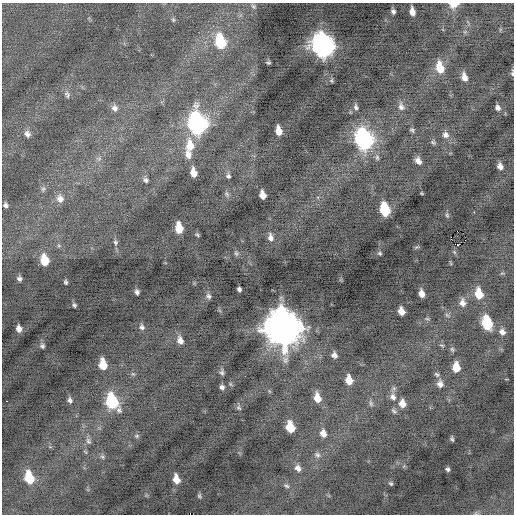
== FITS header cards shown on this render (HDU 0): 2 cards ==
NAXIS1  =                  512 / Axis length
NAXIS2  =                  512 / Axis length

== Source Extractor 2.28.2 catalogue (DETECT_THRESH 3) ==
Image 512 x 512 px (HDU 0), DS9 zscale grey, 1 PNG px = 1 image px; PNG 516 x 516 px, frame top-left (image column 1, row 512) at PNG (2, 3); no overlay
Background -0.272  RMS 0.74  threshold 2.22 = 3 sigma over >= 5 px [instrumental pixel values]
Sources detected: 109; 1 with non-positive FLUX_AUTO (blend fragments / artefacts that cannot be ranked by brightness) is not listed; the other 108 listed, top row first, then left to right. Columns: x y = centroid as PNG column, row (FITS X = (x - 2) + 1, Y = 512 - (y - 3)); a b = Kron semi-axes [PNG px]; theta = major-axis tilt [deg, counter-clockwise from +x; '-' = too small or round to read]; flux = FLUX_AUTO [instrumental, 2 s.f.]
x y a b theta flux
454 4 9 6 11 480
253 6 9 6 -51 130
393 11 5 4 - 120
412 12 8 5 -80 330
173 20 7 5 -69 88
220 42 12 8 -77 2600
323 46 13 9 -73 33000
268 62 4 3 - 73
440 67 13 8 -77 910
512 73 7 3 86 79
464 77 9 6 -73 340
67 94 11 7 -66 180
356 107 8 5 -81 120
401 107 11 8 -70 250
114 108 9 8 - 250
498 108 7 5 -56 160
197 124 13 9 -80 16000
412 130 6 4 -45 90
278 131 8 5 -80 510
27 134 9 8 - 230
445 135 9 8 - 230
364 139 12 9 -75 15000
433 142 8 5 -21 92
190 145 17 11 -86 930
188 154 13 9 -78 390
99 159 7 7 - 180
418 161 9 6 -59 260
500 166 7 6 - 250
193 173 8 5 -79 490
228 176 8 6 -74 150
145 180 8 6 -35 140
43 189 8 6 89 130
421 193 3 2 - 46
227 194 9 6 -54 130
262 195 8 5 -75 420
60 199 12 9 -68 360
6 205 6 4 -62 140
385 210 10 6 -77 2500
474 212 3 2 - 87
447 215 7 5 -88 90
179 228 9 6 -80 830
197 235 6 4 -32 71
270 237 10 7 -79 260
451 237 4 2 - 190
465 240 2 2 - 19
115 242 7 6 - 110
59 246 6 4 -19 74
417 247 8 3 26 57
236 253 7 6 - 100
380 253 5 4 - 72
44 260 10 7 -78 1000
450 263 6 3 -70 45
19 279 6 5 - 140
66 282 4 3 - 82
239 289 4 4 - 120
137 292 6 4 -78 140
421 293 7 5 -77 310
479 294 11 7 -78 880
208 296 8 6 -43 140
462 303 10 8 -88 290
74 305 5 4 - 91
401 311 7 5 -71 410
447 315 7 4 -45 83
427 319 6 4 -1 64
487 323 10 7 -75 2800
142 327 9 7 -61 180
283 328 15 12 -71 130000
19 329 6 5 - 250
502 332 8 7 - 220
180 340 11 8 -71 330
442 345 6 4 -19 62
42 346 7 6 - 120
452 349 7 5 -72 90
334 355 6 5 - 200
103 364 10 6 -81 860
456 367 8 6 -88 700
222 372 8 6 86 130
437 374 8 5 -43 100
349 380 8 6 -77 650
440 384 9 8 - 250
222 387 6 6 - 140
269 391 6 4 -71 57
393 397 10 8 -48 250
317 398 10 7 -76 570
70 400 7 6 - 160
6 401 2 2 - 170
112 401 13 8 -68 3600
371 403 9 5 -73 120
402 403 9 7 -77 420
239 408 8 6 -50 110
394 411 8 5 -51 99
290 427 9 6 -74 1200
323 433 9 7 -67 310
137 436 7 5 20 93
452 439 5 3 - 83
88 441 10 7 -70 170
85 452 8 3 -45 63
317 455 9 8 - 170
102 457 7 5 -67 110
298 468 9 7 -58 260
447 469 4 4 - 100
29 478 11 7 -77 1600
176 479 10 6 -75 600
391 483 6 4 -48 74
286 486 9 5 -19 120
199 496 8 6 -63 100
476 513 6 4 71 64
190 514 2 2 - 440
At the frame edge (FLAGS 8, measured only in part): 4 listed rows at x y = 454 4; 512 73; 476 513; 190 514
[1 non-positive-flux detection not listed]